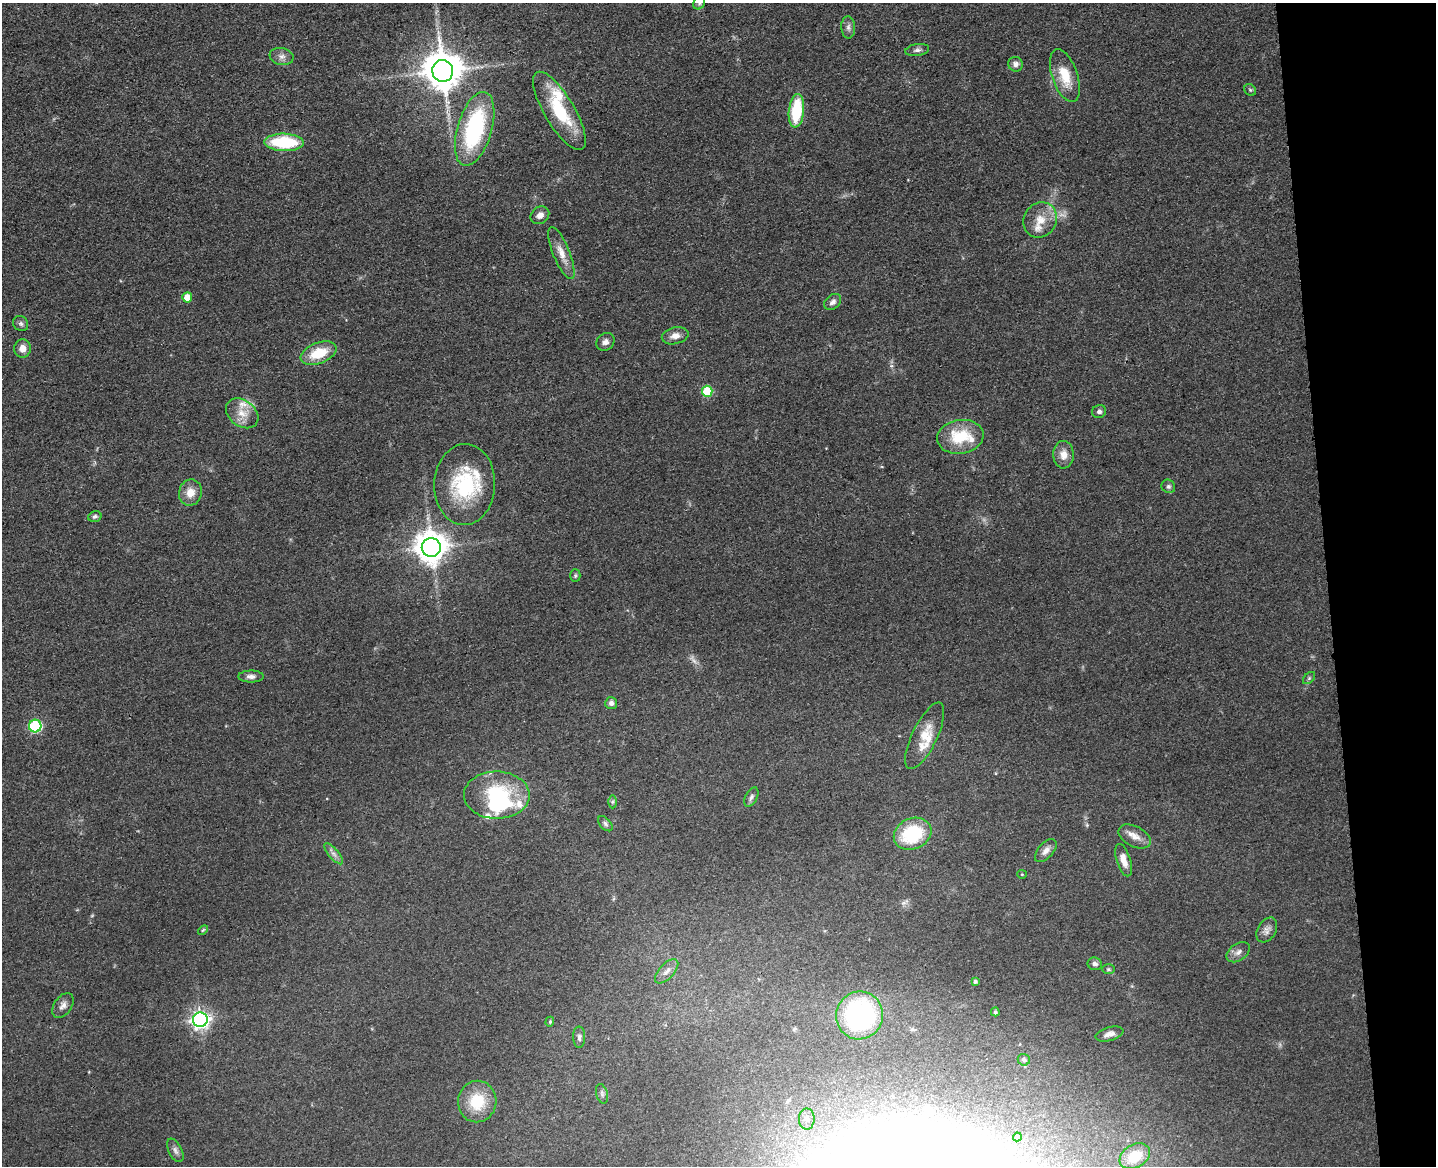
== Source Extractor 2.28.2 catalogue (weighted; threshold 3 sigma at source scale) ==
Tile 9 of 3 x 4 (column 3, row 3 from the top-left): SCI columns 3134-4567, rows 1281-2444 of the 4726 x 4887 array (HDU 1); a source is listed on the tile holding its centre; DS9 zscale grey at full resolution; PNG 1438 x 1168 px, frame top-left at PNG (2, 3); each listed source drawn as its Kron ellipse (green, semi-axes under 4 px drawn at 4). Shown black and unused: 8% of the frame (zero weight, under 3 of 4 exposures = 6% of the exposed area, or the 3 px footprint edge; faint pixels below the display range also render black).
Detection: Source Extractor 2.28.2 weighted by HDU 2 'WHT'; one run over the whole footprint, this tile lists its part. Background 0.0547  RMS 0.0057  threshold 0.0257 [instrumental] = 3 sigma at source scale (4.5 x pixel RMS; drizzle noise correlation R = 1.50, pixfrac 1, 0.05/0.05 arcsec/px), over >= 5 px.
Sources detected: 83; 2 too faint to see at this stretch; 3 inside a brighter object's white glare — neither listed nor drawn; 9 inside a brighter listed object's ellipse — not listed separately; the other 69 listed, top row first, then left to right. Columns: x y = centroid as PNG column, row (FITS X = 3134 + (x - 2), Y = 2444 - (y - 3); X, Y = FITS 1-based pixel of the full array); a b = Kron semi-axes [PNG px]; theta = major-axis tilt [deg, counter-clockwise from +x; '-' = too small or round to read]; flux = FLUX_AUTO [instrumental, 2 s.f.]
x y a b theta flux
699 3 6 5 - 1.2
848 27 11 7 -86 2.3
917 50 12 6 9 2
282 56 12 8 -10 3.1
1015 64 7 7 - 2.6
443 71 11 10 - 1800
1065 76 27 12 -71 15
1250 90 6 5 - 1
559 111 45 15 -59 32
796 111 17 7 83 30
475 129 38 17 73 70
284 142 20 8 -2 38
540 215 10 8 35 3.6
1040 220 18 16 59 9.8
561 253 28 8 -68 7.2
187 297 5 5 - 8.9
833 302 9 7 42 2.5
21 324 8 7 - 1.6
675 336 13 8 13 4.4
605 342 9 8 - 2.6
22 349 9 8 - 4.5
319 353 19 10 21 17
707 391 5 5 - 26
1099 411 7 6 - 1.8
242 413 18 13 -38 8.5
960 437 23 17 8 22
1064 455 14 10 -88 5.8
465 485 40 30 88 46
1168 486 7 6 - 1.4
190 493 13 11 78 7
95 517 6 5 - 1.3
431 547 9 9 - 970
575 576 6 5 - 0.94
251 677 12 6 0 2.7
1309 678 7 4 45 1
611 703 6 6 - 2.1
35 726 6 6 - 66
925 736 36 12 64 12
497 795 33 23 -1 42
751 797 10 6 62 1.8
612 802 6 4 89 0.99
605 824 9 5 -47 1.5
913 834 19 15 23 37
1135 836 17 10 -27 5.6
1046 851 14 7 49 3.6
334 854 13 5 -49 2.5
1124 860 17 7 -72 5.4
1022 874 4 4 - 0.57
203 930 6 3 44 0.66
1267 930 13 9 59 3.1
1238 952 13 8 35 3.1
1095 964 7 6 - 2.1
1108 969 6 5 - 0.94
667 971 15 7 47 3.6
975 981 3 3 - 1.1
63 1006 14 8 56 3.2
995 1012 4 4 - 0.94
859 1015 24 23 - 89
200 1020 7 7 - 240
550 1022 5 4 - 0.83
1109 1034 14 6 16 3.6
579 1037 11 6 -89 1.7
1024 1060 6 5 - 1.6
602 1094 10 5 -75 1.6
477 1102 21 19 82 19
807 1119 10 8 -90 3.9
1017 1137 4 4 - 1.3
175 1150 13 6 -63 2.3
1135 1156 16 11 31 14
Overlapping masked pixels (flux is a lower limit): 1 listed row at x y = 443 71
Isophote crosses this tile's border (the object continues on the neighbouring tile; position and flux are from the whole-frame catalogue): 1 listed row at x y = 699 3